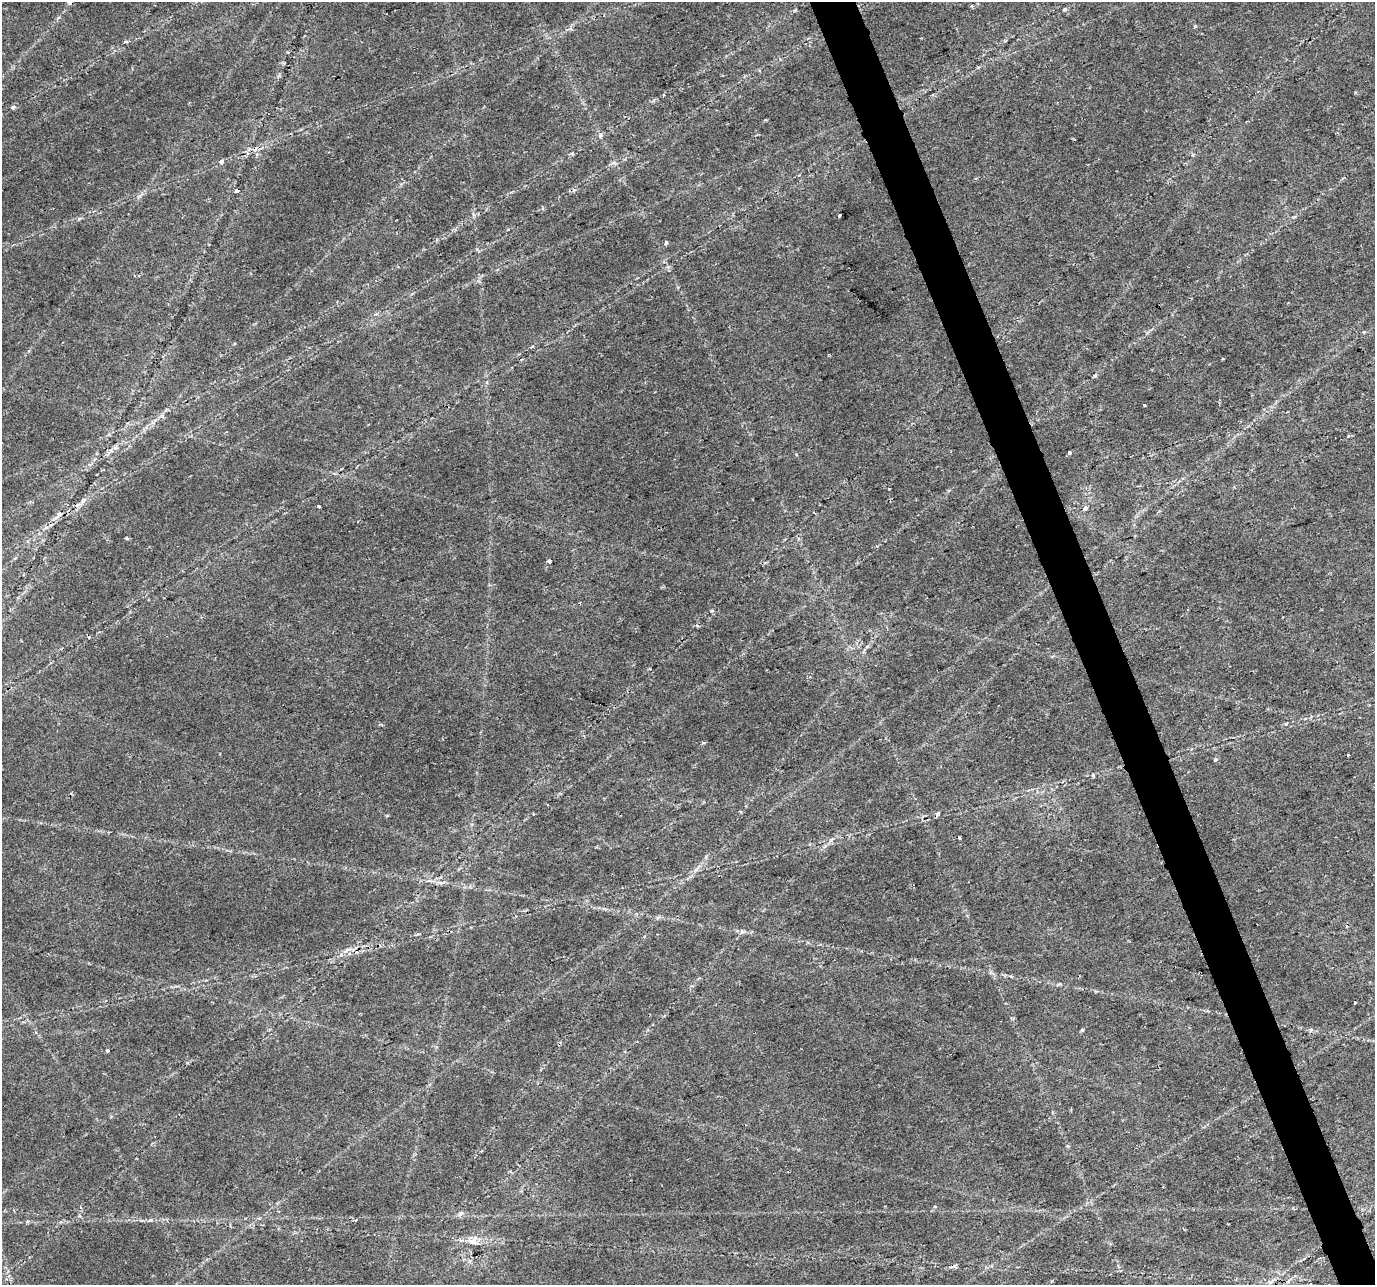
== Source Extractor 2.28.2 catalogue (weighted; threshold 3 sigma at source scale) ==
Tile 6 of 4 x 4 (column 2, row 2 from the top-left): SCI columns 1375-2747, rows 2693-3975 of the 5492 x 5329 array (HDU 1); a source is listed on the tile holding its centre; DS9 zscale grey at full resolution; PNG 1377 x 1287 px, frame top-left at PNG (2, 2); no overlay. Shown black and unused: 3% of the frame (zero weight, under 2 of 3 exposures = <1% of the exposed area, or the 3 px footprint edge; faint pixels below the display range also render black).
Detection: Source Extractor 2.28.2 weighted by HDU 2 'WHT'; one run over the whole footprint, this tile lists its part. Background 0.0273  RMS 0.0036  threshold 0.0163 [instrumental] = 3 sigma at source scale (4.5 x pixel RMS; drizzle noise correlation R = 1.50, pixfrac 1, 0.0396/0.0396 arcsec/px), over >= 5 px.
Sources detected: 43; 4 cosmic-ray / hot-pixel residue — not listed; the other 39 listed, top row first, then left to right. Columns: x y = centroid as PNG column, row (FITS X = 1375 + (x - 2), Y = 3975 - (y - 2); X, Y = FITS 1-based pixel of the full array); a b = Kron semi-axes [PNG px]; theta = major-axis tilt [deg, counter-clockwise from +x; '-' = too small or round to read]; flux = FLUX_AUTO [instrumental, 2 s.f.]
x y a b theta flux
69 2 6 5 - 0.85
971 6 4 3 - 0.67
1064 9 5 4 - 0.53
1194 26 4 3 - 0.55
13 107 6 4 13 0.73
600 135 7 5 71 0.78
221 162 5 4 - 1.1
237 191 4 3 - 3.3
839 216 3 3 - 1.8
666 243 4 3 - 1.7
1364 332 4 4 - 0.44
1223 359 3 2 - 0.26
1095 376 6 4 19 0.49
1144 405 3 3 - 1.2
162 416 7 4 -71 0.64
115 448 7 5 -5 0.92
1070 452 3 3 - 1.7
83 500 10 6 45 1.4
318 506 3 3 - 3.5
1085 508 7 5 43 1.1
59 514 10 5 37 1.3
127 538 5 3 - 0.54
549 561 4 4 - 2
712 611 5 4 - 0.51
697 626 5 4 - 0.58
703 743 4 3 - 0.68
1348 755 3 3 - 5
1215 759 5 4 - 0.73
1093 775 4 3 - 0.48
959 837 3 3 - 1.5
742 932 6 5 - 0.83
347 950 13 3 32 1.3
1355 1002 3 3 - 0.87
1082 1030 4 4 - 0.48
108 1051 3 3 - 1
935 1206 4 3 - 0.65
461 1213 7 5 27 0.96
356 1219 6 3 36 0.66
473 1242 14 8 -12 2.8
Isophote crosses this tile's border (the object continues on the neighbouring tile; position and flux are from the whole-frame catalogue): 1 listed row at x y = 69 2
Unlisted compact peaks at least as high as the median listed source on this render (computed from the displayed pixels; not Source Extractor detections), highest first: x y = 151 1220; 889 489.